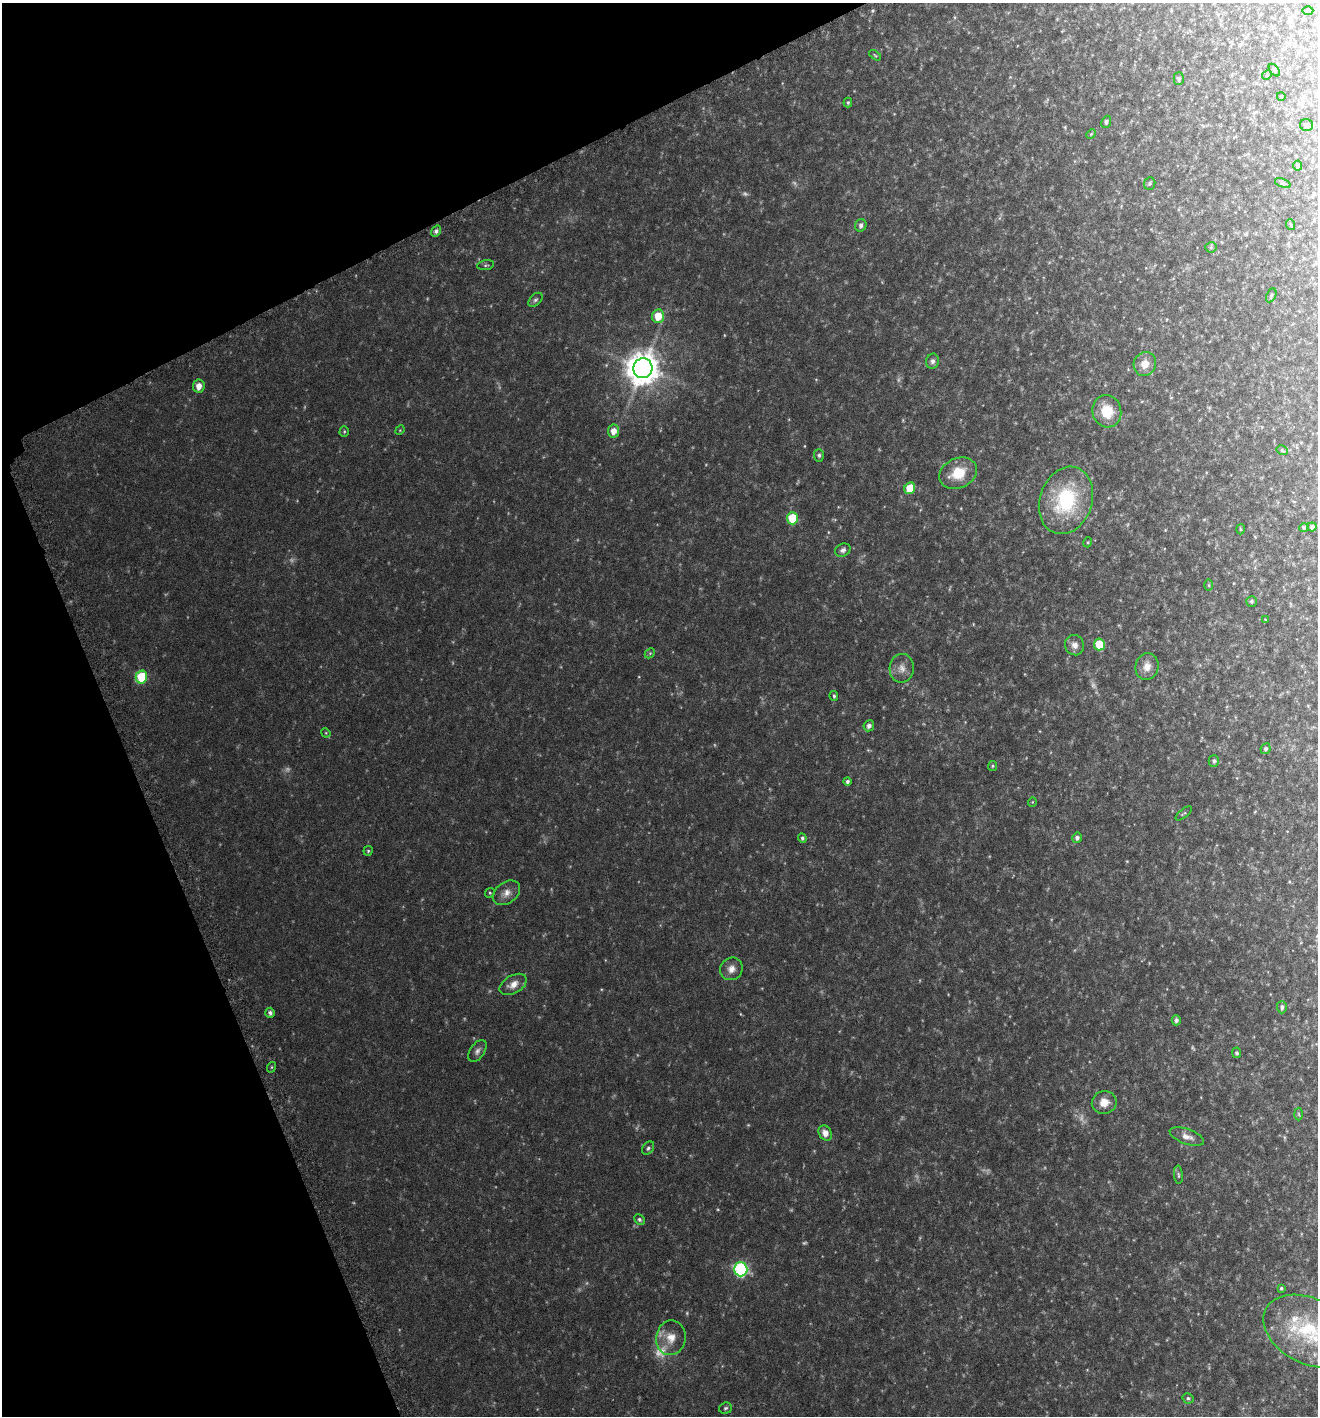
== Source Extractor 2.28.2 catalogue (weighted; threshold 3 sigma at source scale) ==
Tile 5 of 4 x 4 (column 1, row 2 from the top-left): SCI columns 202-1517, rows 2867-4280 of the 5597 x 5730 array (HDU 1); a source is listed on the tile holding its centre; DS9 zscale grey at full resolution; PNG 1320 x 1418 px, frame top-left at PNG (2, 3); each listed source drawn as its Kron ellipse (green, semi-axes under 4 px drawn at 4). Shown black and unused: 21% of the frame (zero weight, under 3 of 6 exposures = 3% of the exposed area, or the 3 px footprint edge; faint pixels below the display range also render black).
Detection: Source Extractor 2.28.2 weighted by HDU 2 'WHT'; one run over the whole footprint, this tile lists its part. Background 0.0507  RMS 0.0049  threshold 0.0201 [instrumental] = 3 sigma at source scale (4.09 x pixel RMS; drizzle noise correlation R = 1.36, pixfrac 0.8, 0.0396/0.0396 arcsec/px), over >= 5 px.
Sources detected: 95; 10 too faint to see at this stretch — neither listed nor drawn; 1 inside a brighter listed object's ellipse — not listed separately; the other 84 listed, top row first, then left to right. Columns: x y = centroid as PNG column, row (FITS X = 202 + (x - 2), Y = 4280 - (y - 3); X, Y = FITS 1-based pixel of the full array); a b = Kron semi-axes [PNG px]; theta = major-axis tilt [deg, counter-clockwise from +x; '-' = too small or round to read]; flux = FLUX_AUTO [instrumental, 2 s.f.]
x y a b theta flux
1308 11 5 3 - 0.43
875 55 7 3 -38 0.54
1274 70 7 4 -53 0.65
1267 75 5 4 - 0.42
1179 79 6 5 - 0.93
1281 96 4 3 - 0.3
848 103 5 4 - 0.6
1106 122 6 4 67 0.87
1307 125 6 6 - 0.92
1091 134 5 4 - 0.46
1298 166 5 4 - 1
1283 183 8 4 -21 0.64
1150 184 6 5 - 0.69
861 225 6 5 - 1.5
1291 225 5 3 - 0.47
436 231 6 4 56 1.2
1211 247 5 5 - 0.67
486 265 8 5 9 0.81
1271 295 7 4 64 0.75
535 300 8 5 45 0.96
658 316 7 6 - 8.7
933 361 7 6 - 1.4
1145 364 12 11 - 4.3
643 368 10 9 - 870
199 386 6 5 - 3.5
1107 411 16 14 -75 10
400 430 5 4 - 0.39
344 431 5 4 - 0.58
613 431 6 5 - 4.1
1282 450 6 4 -29 0.74
819 455 6 5 - 0.94
958 473 20 15 25 11
910 488 6 5 - 12
1066 500 34 26 71 36
792 518 6 5 - 18
1304 527 4 4 - 0.64
1312 527 4 4 - 1.2
1240 529 5 3 - 0.5
1088 542 5 3 - 0.44
843 550 8 6 27 1.3
1209 585 6 4 -90 0.54
1251 601 5 5 - 0.83
1265 619 3 2 - 0.26
1099 644 6 5 - 17
1075 645 10 9 - 2.5
650 653 6 4 45 0.57
1147 667 13 11 75 3.9
902 668 14 12 87 3.7
141 677 6 5 - 22
834 696 5 3 - 0.71
869 726 5 5 - 1.6
326 733 5 4 - 0.44
1266 749 5 5 - 0.93
1214 761 6 5 - 1.1
992 766 5 4 - 0.56
847 781 4 4 - 0.99
1032 802 5 3 - 0.32
1184 813 10 3 39 0.58
802 838 5 4 - 0.77
1077 838 5 5 - 1.4
368 851 5 4 - 0.57
490 893 5 4 - 0.52
506 893 15 10 37 3.6
731 969 12 11 - 3.3
513 984 15 9 30 3.9
1282 1007 6 5 - 1.3
270 1013 5 4 - 1.2
1176 1020 5 4 - 1.2
477 1051 12 7 55 1.8
1236 1053 5 4 - 0.93
272 1067 5 3 - 0.44
1104 1102 12 11 - 5
1299 1114 6 4 -88 0.6
825 1133 8 6 -59 3
1187 1137 18 7 -19 3.1
648 1148 7 5 52 0.93
1178 1175 9 4 -85 0.82
639 1219 6 5 - 0.88
741 1269 7 6 - 78
1281 1288 3 3 - 0.54
1309 1331 49 32 -27 35
671 1338 17 14 81 6.7
1188 1398 5 5 - 0.84
725 1408 6 5 - 0.78
Isophote crosses this tile's border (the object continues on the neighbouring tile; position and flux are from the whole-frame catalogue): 2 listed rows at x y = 1312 527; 1309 1331